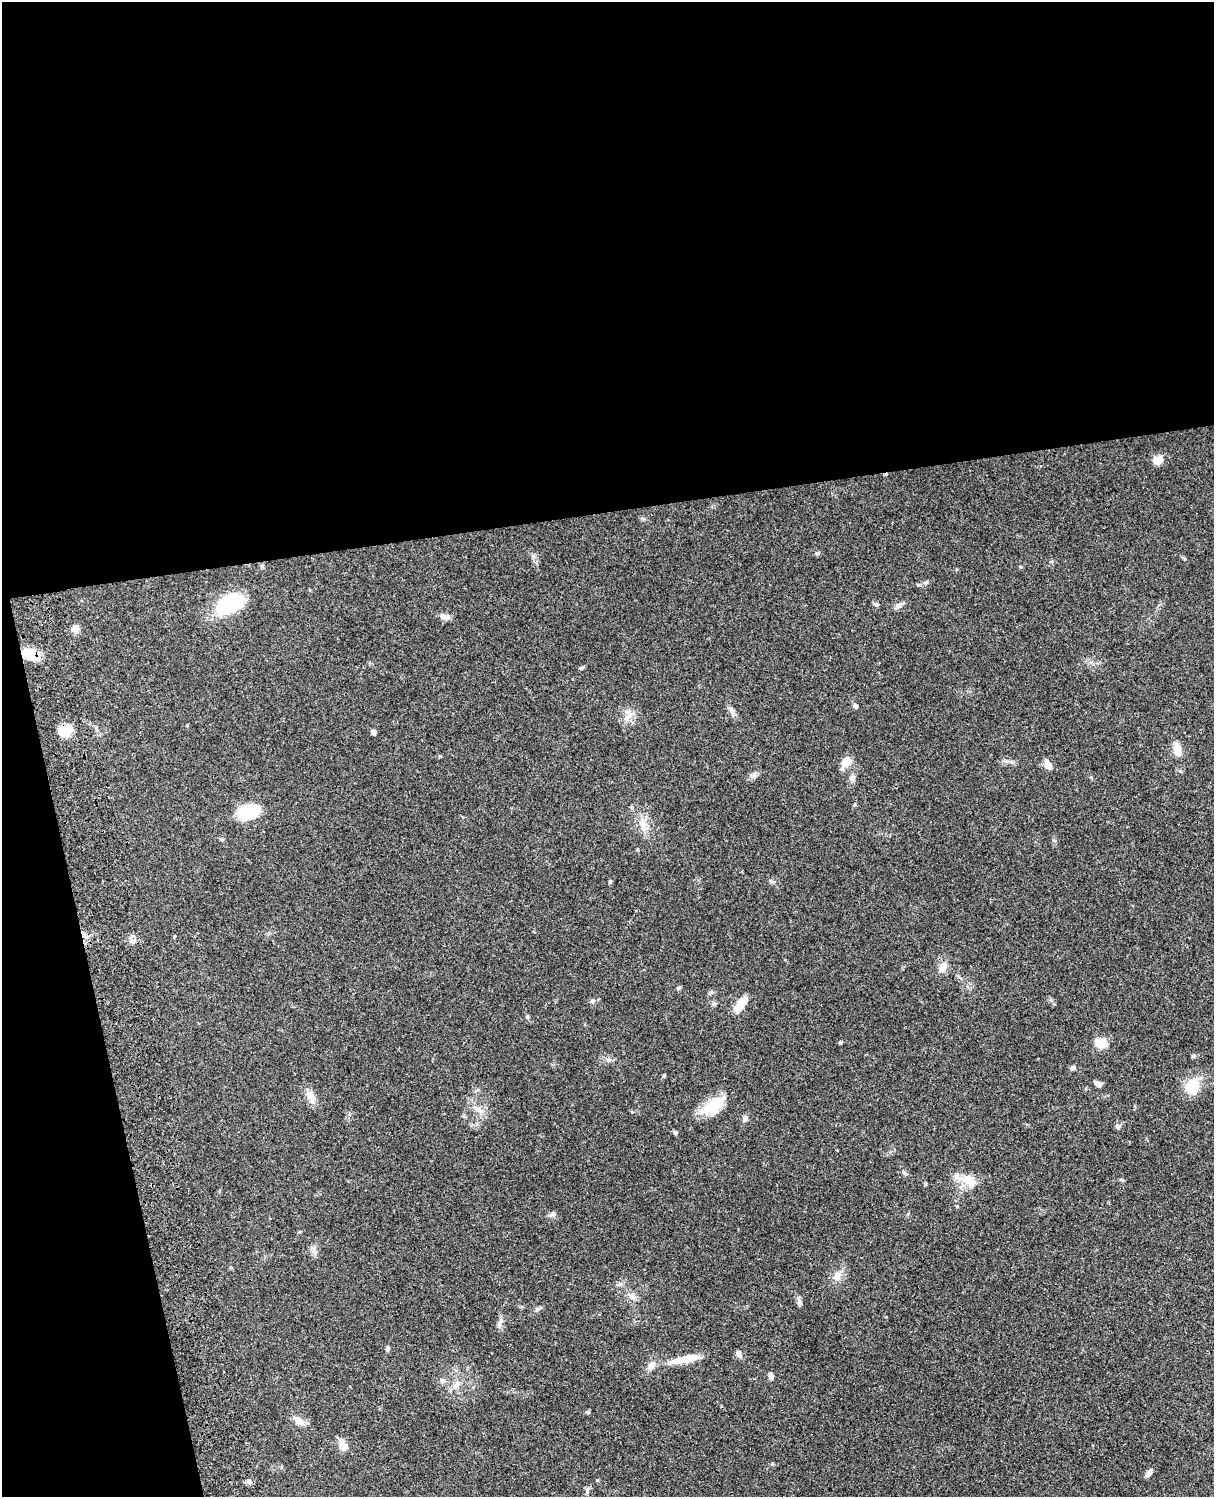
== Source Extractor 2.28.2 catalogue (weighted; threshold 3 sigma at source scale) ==
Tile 1 of 4 x 3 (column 1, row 1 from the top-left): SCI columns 122-1333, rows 3267-4761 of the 5085 x 4926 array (HDU 1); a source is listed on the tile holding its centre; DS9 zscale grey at full resolution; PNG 1216 x 1499 px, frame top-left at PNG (2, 2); no overlay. Shown black and unused: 39% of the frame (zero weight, under 3 of 4 exposures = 6% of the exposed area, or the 3 px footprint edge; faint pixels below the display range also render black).
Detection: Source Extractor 2.28.2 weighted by HDU 2 'WHT'; one run over the whole footprint, this tile lists its part. Background 0.0787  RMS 0.006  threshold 0.0268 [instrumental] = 3 sigma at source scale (4.5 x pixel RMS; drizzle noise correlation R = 1.50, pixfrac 1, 0.05/0.05 arcsec/px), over >= 5 px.
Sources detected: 63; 1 inside a brighter listed object's ellipse — not listed separately; the other 62 listed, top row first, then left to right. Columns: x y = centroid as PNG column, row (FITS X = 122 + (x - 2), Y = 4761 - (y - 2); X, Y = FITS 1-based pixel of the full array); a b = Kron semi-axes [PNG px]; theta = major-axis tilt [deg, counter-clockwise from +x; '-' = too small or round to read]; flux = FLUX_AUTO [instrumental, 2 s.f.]
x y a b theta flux
1158 460 13 10 36 4.5
817 554 6 4 -72 0.75
262 566 5 5 - 0.9
925 583 7 4 71 0.84
228 604 26 15 25 46
876 604 8 4 -21 1.2
899 605 10 7 45 2.1
445 617 13 7 -17 3.2
75 628 11 8 22 3
31 655 22 12 -17 11
581 668 6 4 42 0.79
855 706 8 5 -45 1.2
630 715 13 6 56 3.3
63 730 18 12 1 7.5
373 732 5 4 - 2.6
1177 749 17 8 -76 5.8
846 761 12 9 49 7.3
1048 765 11 7 -64 5
754 775 9 4 90 1.4
852 778 10 7 80 2.2
249 812 23 12 19 25
643 825 23 9 -73 6.9
771 881 8 4 -36 1.1
610 882 5 4 - 0.77
133 939 11 7 -89 2.8
943 967 12 9 65 4.6
678 988 6 5 - 0.84
592 1001 6 4 90 0.88
714 1003 6 5 - 1
740 1005 19 9 55 8.4
840 1042 4 4 - 0.81
1100 1043 13 10 -10 8.9
1193 1056 5 5 - 0.81
609 1060 7 4 0 1.3
1073 1068 7 5 16 1.4
664 1076 6 3 -72 0.59
1098 1084 8 5 -23 2.5
1192 1087 19 16 -79 14
310 1096 13 10 -80 4.6
714 1106 29 16 34 17
478 1109 12 5 -41 2.9
745 1119 7 7 - 1.6
1117 1126 7 6 - 1.5
675 1132 6 5 - 0.85
903 1172 9 4 -49 1.2
1122 1180 6 4 -18 0.69
969 1181 22 13 -27 8.9
957 1206 4 4 - 0.54
552 1214 10 5 25 1.4
837 1276 13 8 62 4.2
632 1297 12 6 -37 2.7
799 1302 14 5 -79 1.7
500 1323 14 4 69 2
388 1349 6 5 - 1.1
738 1354 9 6 -58 2.1
685 1359 38 8 11 12
771 1376 7 5 -81 2
457 1385 11 6 54 2.9
299 1421 19 8 -37 4.7
342 1446 10 8 -60 5.9
1149 1473 9 6 62 2
249 1482 8 6 -23 1.7
Overlapping masked pixels (flux is a lower limit): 2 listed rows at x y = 31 655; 133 939
Unlisted compact peaks at least as high as the median listed source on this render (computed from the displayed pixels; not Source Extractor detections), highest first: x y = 588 1412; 440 756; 1091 777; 537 1309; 597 1480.